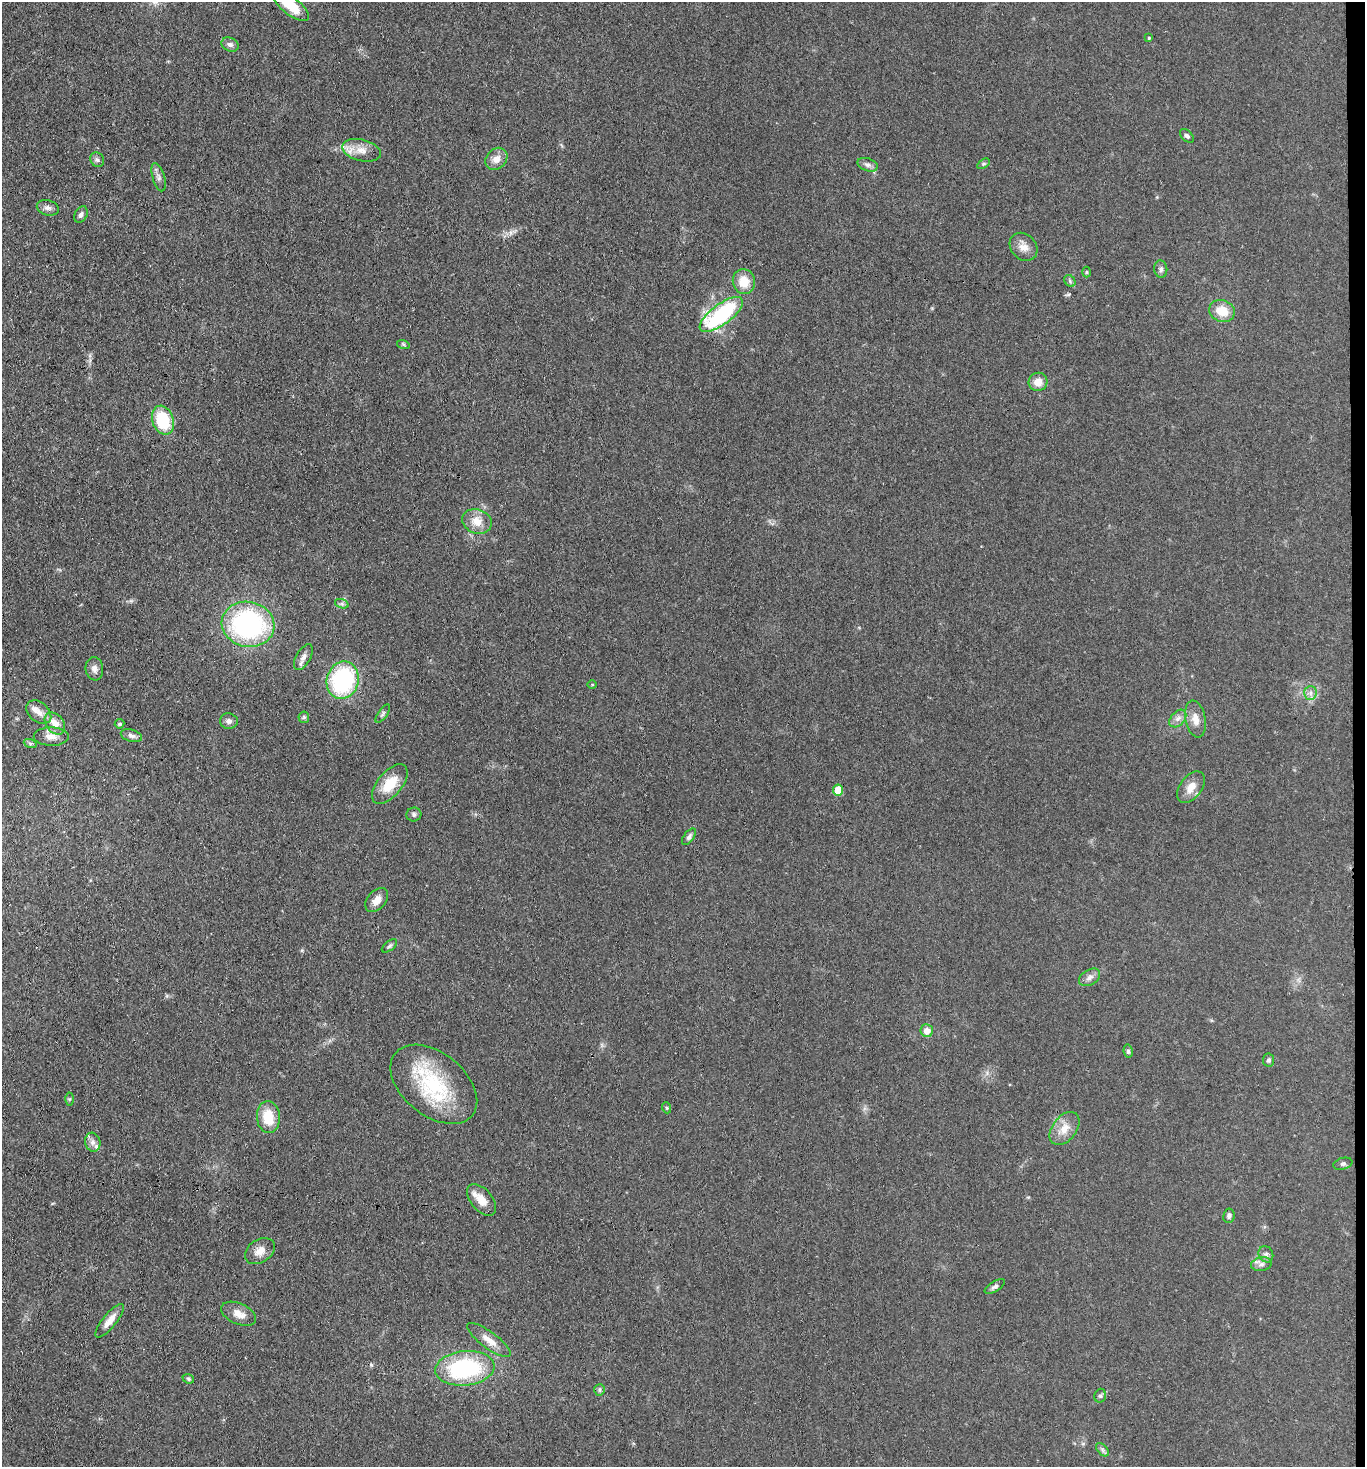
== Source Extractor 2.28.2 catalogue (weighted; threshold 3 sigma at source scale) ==
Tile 6 of 3 x 3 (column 3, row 2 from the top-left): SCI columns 2886-4248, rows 1472-2936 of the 4486 x 4408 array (HDU 1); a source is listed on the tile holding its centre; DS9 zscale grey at full resolution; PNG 1367 x 1469 px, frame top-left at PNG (2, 2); each listed source drawn as its Kron ellipse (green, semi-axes under 4 px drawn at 4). Shown black and unused: <1% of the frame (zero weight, under 3 of 4 exposures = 5% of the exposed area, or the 3 px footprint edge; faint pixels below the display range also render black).
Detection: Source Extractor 2.28.2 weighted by HDU 2 'WHT'; one run over the whole footprint, this tile lists its part. Background 0.0693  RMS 0.0072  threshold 0.0323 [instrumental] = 3 sigma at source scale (4.5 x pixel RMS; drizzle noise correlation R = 1.50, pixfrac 1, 0.05/0.05 arcsec/px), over >= 5 px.
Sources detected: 74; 1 inside a brighter listed object's ellipse — not listed separately; the other 73 listed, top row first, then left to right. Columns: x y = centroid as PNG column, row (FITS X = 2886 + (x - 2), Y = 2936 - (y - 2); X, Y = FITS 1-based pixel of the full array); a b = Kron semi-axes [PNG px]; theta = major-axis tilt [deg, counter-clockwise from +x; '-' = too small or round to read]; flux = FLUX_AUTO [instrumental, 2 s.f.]
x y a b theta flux
291 6 22 9 -38 17
1149 38 4 3 - 0.82
230 45 9 6 -22 2.7
1187 136 8 5 -42 1.7
362 150 20 10 -14 8.8
496 159 12 9 47 5.7
97 160 8 6 -52 1.9
983 164 7 4 32 1.1
868 165 10 6 -18 2.6
159 177 14 6 -73 2.9
48 208 11 7 -16 3.2
81 214 9 6 61 2.1
1024 247 15 12 -47 6.3
1161 269 8 6 -84 2.1
1086 272 5 3 - 0.68
1070 281 6 5 - 1.5
744 282 13 11 -73 12
1222 311 13 10 -23 13
721 314 26 10 37 73
403 344 6 4 -18 1
1038 382 9 9 - 7.2
163 420 15 10 -72 32
477 521 15 12 -19 9.2
342 604 7 4 -19 1.5
248 624 26 22 -11 120
303 657 14 7 60 3.8
94 669 11 9 -82 3.7
343 680 19 16 73 89
592 684 5 3 - 0.63
1310 693 7 6 - 2.5
39 712 14 9 -41 6.1
383 714 11 4 55 1.7
304 717 6 5 - 1.2
1178 719 10 7 48 3.3
1195 719 18 10 -79 7
229 721 9 7 -10 2.6
55 723 12 8 -52 7.8
119 724 5 4 - 1.4
51 736 17 9 -1 6
131 736 11 6 -17 2.6
30 743 6 4 -19 1.2
390 784 24 12 50 17
1191 787 18 11 54 7.7
838 790 5 5 - 17
414 815 7 7 - 2
689 837 9 5 54 2.3
377 900 14 9 50 5.9
389 946 9 4 38 1.4
1089 977 11 7 31 3.3
927 1031 6 6 - 6.5
1128 1051 6 4 -80 1.4
1269 1060 6 5 - 1.6
434 1084 50 31 -39 63
69 1099 6 4 89 0.99
667 1108 6 3 -70 0.7
268 1117 16 11 -85 18
1065 1128 19 12 52 9.1
93 1142 9 7 -74 3.7
1343 1164 10 5 17 1.7
482 1200 18 10 -49 9.4
1229 1216 7 5 82 2.1
260 1251 16 11 33 6.6
1266 1254 8 7 - 2.2
1261 1264 10 6 12 3
995 1286 11 5 32 1.9
239 1314 18 10 -24 7
110 1321 21 7 51 6.8
489 1340 26 8 -36 7.9
465 1368 30 17 6 78
188 1379 6 4 -23 1.1
599 1390 6 5 - 1.3
1100 1396 7 5 74 1.5
1102 1450 8 5 -46 1.7
Isophote crosses this tile's border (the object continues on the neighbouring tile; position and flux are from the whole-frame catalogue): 1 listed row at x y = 291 6